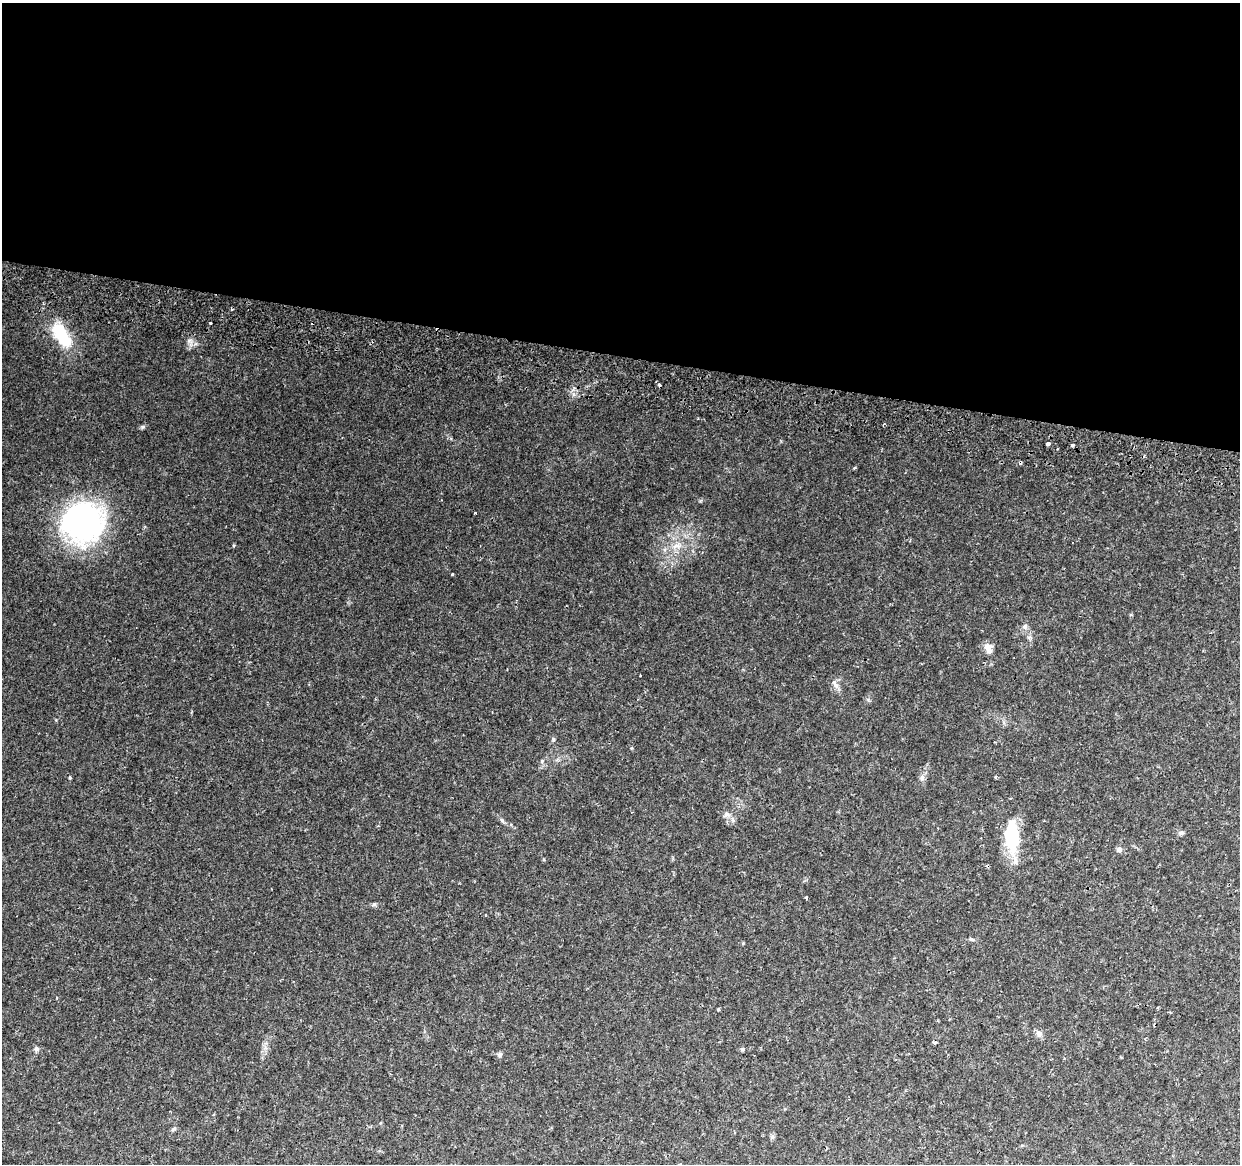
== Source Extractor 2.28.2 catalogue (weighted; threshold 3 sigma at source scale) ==
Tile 3 of 4 x 4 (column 3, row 1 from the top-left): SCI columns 2493-3730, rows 3817-4978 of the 4977 x 5249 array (HDU 1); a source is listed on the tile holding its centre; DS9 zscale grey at full resolution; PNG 1242 x 1166 px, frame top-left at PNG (2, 3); no overlay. Shown black and unused: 30% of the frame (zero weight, under 2 of 3 exposures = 3% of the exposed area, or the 3 px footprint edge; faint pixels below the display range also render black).
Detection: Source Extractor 2.28.2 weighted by HDU 2 'WHT'; one run over the whole footprint, this tile lists its part. Background 0.0373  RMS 0.0039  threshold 0.0177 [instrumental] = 3 sigma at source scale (4.5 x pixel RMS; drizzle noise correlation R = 1.50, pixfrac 1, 0.0396/0.0396 arcsec/px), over >= 5 px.
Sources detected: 38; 1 inside a brighter object's white glare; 6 cosmic-ray / hot-pixel residue — not listed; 1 inside a brighter listed object's ellipse — not listed separately; the other 30 listed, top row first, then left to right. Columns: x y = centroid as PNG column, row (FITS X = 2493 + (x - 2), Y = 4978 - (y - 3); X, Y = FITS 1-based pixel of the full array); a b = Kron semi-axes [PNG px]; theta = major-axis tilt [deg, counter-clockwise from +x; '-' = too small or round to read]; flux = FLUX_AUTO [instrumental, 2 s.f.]
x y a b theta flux
210 323 3 3 - 0.53
61 335 29 14 -59 18
189 341 7 6 - 1.1
884 424 4 2 - 0.38
143 427 7 5 29 0.64
1048 444 4 3 - 1.4
1072 445 3 3 - 1.5
854 468 4 4 - 0.35
82 522 34 33 - 100
677 546 12 6 -4 2.1
452 574 3 3 - 0.55
1025 627 7 6 - 0.98
989 651 18 9 82 2.9
835 683 16 5 -63 1.5
996 777 4 3 - 0.62
70 778 4 3 - 0.35
922 778 8 6 -78 1.2
727 814 9 6 44 1.2
1181 833 7 4 1 0.72
1012 839 35 18 -86 17
1119 849 7 6 - 1.2
806 898 3 3 - 1.3
374 904 5 5 - 0.58
972 939 7 4 -18 0.63
718 1009 4 3 - 0.57
1039 1033 9 7 -33 1.4
36 1049 7 6 - 0.92
742 1049 5 5 - 0.53
499 1055 6 6 - 0.81
772 1137 6 4 19 0.56
Unlisted compact peaks at least as high as the median listed source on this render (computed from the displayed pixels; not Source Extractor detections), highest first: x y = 542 761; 553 739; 502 820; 234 545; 573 394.